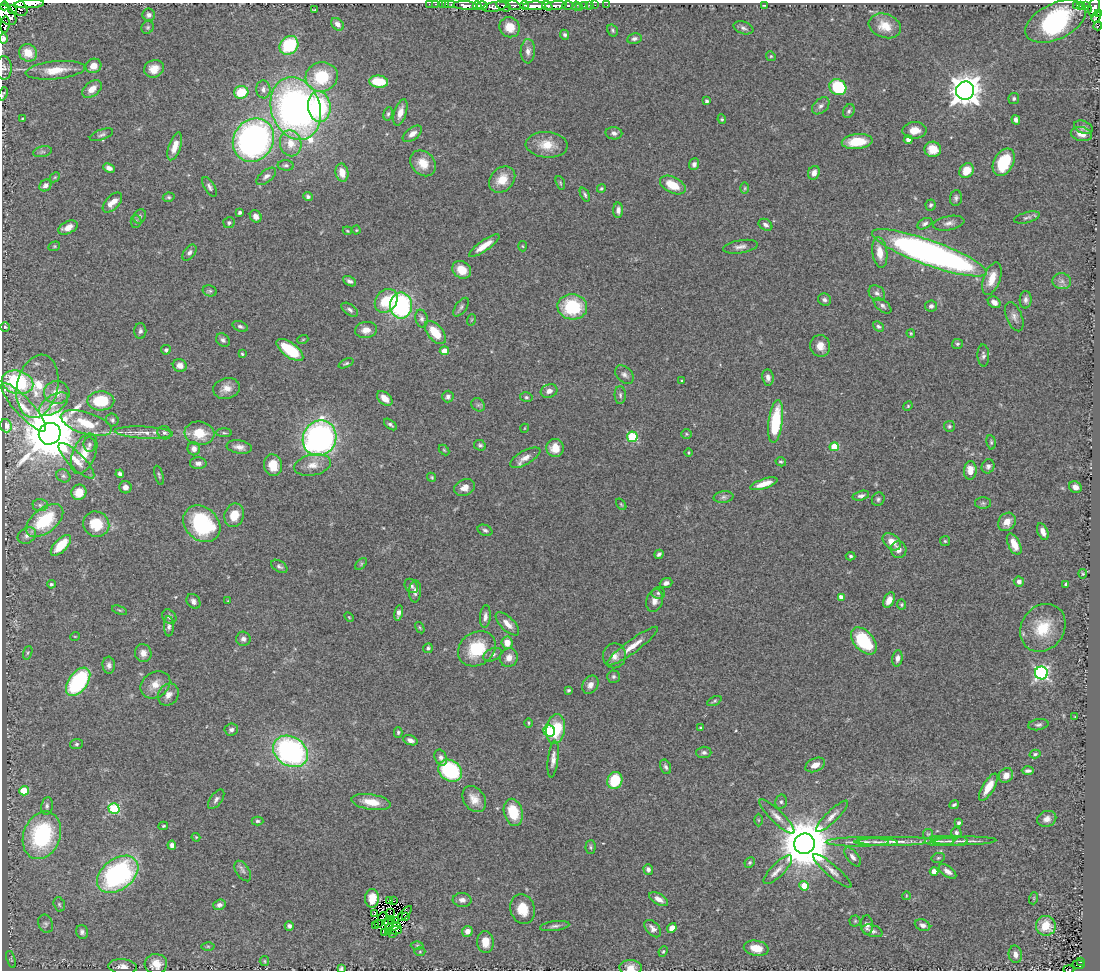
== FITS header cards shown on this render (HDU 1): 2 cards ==
NAXIS1  =                 1098
NAXIS2  =                  968

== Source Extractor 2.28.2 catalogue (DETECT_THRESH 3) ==
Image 1098 x 968 px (HDU 1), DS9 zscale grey, 1 PNG px = 1 image px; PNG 1102 x 972 px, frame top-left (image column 1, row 968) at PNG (2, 3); each listed source drawn as its Kron ellipse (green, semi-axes under 4 px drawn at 4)
Background 0.69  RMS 0.041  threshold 0.123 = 3 sigma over >= 5 px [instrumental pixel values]
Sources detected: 421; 9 with non-positive FLUX_AUTO (blend fragments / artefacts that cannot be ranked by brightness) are neither listed nor drawn; the other 412 listed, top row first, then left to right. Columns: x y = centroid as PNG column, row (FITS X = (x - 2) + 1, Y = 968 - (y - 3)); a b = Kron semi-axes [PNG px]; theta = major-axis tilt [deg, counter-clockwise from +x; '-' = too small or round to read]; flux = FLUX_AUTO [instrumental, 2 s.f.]
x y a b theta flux
29 4 15 3 3 860
429 4 2 2 - 4.1
436 4 3 2 - 8.6
442 4 2 2 - 6.4
446 4 2 2 - 5.8
451 4 3 3 - 34
16 5 13 7 -42 490
465 5 12 4 -3 580
477 5 4 3 - 280
514 5 8 4 -13 230
524 5 4 3 - 73
568 5 6 3 2 140
585 5 3 3 - 32
589 5 3 3 - 5.3
595 5 2 2 - 5.1
607 5 2 2 - 2.6
764 5 4 2 - 2
1080 5 3 3 - 76
4 6 4 2 - 65
482 6 5 3 - 370
503 6 7 5 -29 220
535 6 11 4 2 1100
547 6 5 3 - 130
556 6 11 4 7 560
576 6 4 3 - 20
1076 6 4 2 - 33
1086 6 4 3 - 63
494 7 12 5 10 290
580 7 3 2 - 8.3
1094 7 9 5 76 280
12 9 4 4 - 54
1088 9 3 2 - 31
314 10 3 3 - 2.1
1099 13 2 2 - 2.8
6 15 12 7 -46 520
149 15 6 6 - 9.3
1096 17 6 4 62 43
1056 21 32 17 26 460
337 24 7 5 -41 12
5 25 8 4 84 240
885 26 16 12 -19 44
1098 26 4 2 - 12
148 27 7 6 - 5.2
510 27 10 10 - 40
743 28 10 6 -18 8.9
613 30 6 5 - 4.7
565 35 5 4 - 6.2
4 39 5 4 - 8.3
634 39 7 5 9 7.7
289 45 10 8 43 160
528 51 12 7 88 16
28 53 9 8 - 52
771 56 5 4 - 3.3
93 66 8 7 - 25
4 68 12 8 -89 10
154 69 10 8 22 30
55 70 30 9 6 55
322 77 16 14 14 140
379 82 9 6 -6 80
838 87 9 7 -35 150
92 89 11 7 38 28
263 89 9 7 -83 13
965 91 9 9 - 4300
241 92 7 6 - 78
3 94 7 2 70 3.2
1014 99 5 5 - 5.8
707 101 3 3 - 6.7
319 106 15 11 -83 240
821 106 10 7 43 11
296 108 32 24 -71 1400
849 111 7 5 62 6.3
400 112 13 6 73 24
388 114 7 4 79 5.3
22 118 3 2 - 2.4
722 119 5 4 - 3.7
1016 120 5 4 - 10
1083 127 10 6 -21 10
914 130 12 8 3 28
614 133 8 6 -3 9.9
412 134 11 6 37 18
1081 134 11 7 -12 23
101 135 12 5 20 8.4
253 140 22 20 56 1100
908 140 4 4 - 12
857 142 15 7 5 76
291 143 13 10 -78 43
547 145 21 12 -4 52
175 146 14 6 71 30
933 149 8 7 - 46
42 152 9 5 12 7.2
1004 162 14 9 60 130
423 163 14 11 -47 44
694 164 6 5 - 9
286 165 8 5 -2 6.6
109 168 6 4 -24 15
966 171 8 6 54 48
342 173 9 6 -79 34
814 173 7 5 68 16
266 176 12 6 38 11
55 177 6 4 45 3.9
502 179 15 11 44 45
560 183 7 4 -71 4.1
45 185 6 5 - 9.5
673 185 14 8 -27 65
209 187 11 5 -59 9.1
601 188 4 3 - 3.8
745 188 5 3 - 3.2
585 195 8 3 -65 5.6
308 196 5 4 - 5.9
169 197 6 4 11 4.6
956 198 8 6 85 7.3
112 203 12 6 47 25
931 205 6 5 - 5.8
618 210 8 5 89 12
240 212 4 3 - 5.5
140 216 7 6 - 7
256 216 6 5 - 17
1027 218 13 5 15 8.8
136 221 6 5 - 5.4
229 223 6 5 - 6
949 223 16 7 11 16
925 224 8 5 29 7.8
765 225 7 5 -33 8.6
68 228 10 6 25 23
356 230 4 4 - 2.9
347 231 5 3 - 2.9
54 246 6 4 21 3.5
484 246 18 5 35 37
522 246 5 3 - 2.6
740 247 17 6 9 15
189 253 9 5 51 9
880 253 15 7 -82 37
929 253 60 12 -20 1400
462 270 10 8 -37 44
992 279 17 8 70 44
350 281 7 4 -27 9.1
1062 281 9 8 - 14
210 291 7 5 -13 5.4
877 293 9 7 -39 11
824 300 7 6 - 8.3
1026 300 9 6 87 11
386 301 13 10 50 93
994 302 7 5 -35 18
401 305 13 11 -90 430
882 306 10 5 -39 9.3
931 306 6 5 - 8.2
461 307 11 5 54 8
572 307 15 12 -3 170
350 310 9 5 -34 8.5
1014 317 15 8 -67 16
422 319 9 6 -78 8.9
471 320 6 3 70 2.8
240 326 8 5 -21 6.5
878 326 6 4 -41 5.6
5 327 5 4 - 3.2
366 330 11 8 10 25
140 331 8 6 90 7.9
435 333 14 7 -50 68
911 333 4 3 - 3.1
303 339 5 3 - 2.6
223 340 7 6 - 7.7
957 344 5 5 - 4.6
820 346 11 10 - 28
166 350 5 4 - 5.4
290 350 16 7 -37 140
444 351 4 4 - 28
242 354 4 3 - 3.4
983 355 11 6 -87 9.4
346 363 8 3 25 4.3
180 365 7 6 - 18
624 375 11 7 -43 11
768 377 8 5 -83 13
682 381 3 2 - 2.5
17 382 16 11 -14 220
37 386 32 20 77 100
226 388 13 10 14 27
549 391 8 6 19 15
57 392 13 11 -1 30
620 395 9 5 -89 7
448 397 6 5 - 9.2
526 397 6 5 - 5
385 398 9 6 -43 28
101 401 13 9 1 130
53 404 17 8 34 29
478 405 7 6 - 6.4
908 406 5 4 - 3.1
24 407 32 8 -48 51
112 420 6 6 - 6.2
776 421 21 7 83 160
86 423 26 10 -17 86
390 424 7 4 -39 5.9
6 426 7 5 -70 23
949 426 5 5 - 5.2
525 428 4 3 - 2
144 433 29 6 -3 30
164 433 7 6 - 8
199 433 15 11 -7 67
224 433 8 4 -2 5.2
50 434 11 10 - 21000
686 434 5 5 - 3.8
632 437 5 5 - 200
319 438 18 16 60 980
991 442 7 4 -81 4.9
89 444 7 6 - 6.8
480 445 6 5 - 6
239 447 13 6 -9 17
834 447 5 4 - 85
555 448 9 8 - 38
194 449 6 6 - 17
444 450 6 4 -45 3.5
688 452 4 2 - 2.4
84 454 21 11 68 43
525 458 17 7 29 21
76 461 24 7 -45 34
781 462 5 4 - 4.8
198 463 8 6 0 11
273 465 11 9 -80 50
313 465 19 10 11 33
988 466 7 6 - 9.3
970 470 9 6 87 34
120 474 4 4 - 7.6
159 475 10 3 -74 4.6
63 476 7 6 - 7.1
432 477 5 4 - 3.4
764 484 14 5 18 34
125 487 6 6 - 15
1075 487 7 5 -30 19
465 488 11 8 24 23
79 492 8 7 - 44
861 496 8 4 15 8.9
723 497 10 6 8 8.5
878 499 7 6 - 6.1
983 503 8 5 -1 5.8
621 504 6 3 -54 3.1
40 505 7 6 - 6.7
234 515 12 9 69 45
45 520 22 12 38 140
1007 522 10 8 52 27
96 524 13 12 - 78
202 524 20 16 -44 260
485 530 8 5 -25 7
1043 532 9 5 -68 18
27 536 10 7 32 12
945 541 5 5 - 3.9
892 542 10 7 -41 32
1014 544 11 6 -64 40
61 545 13 6 46 72
899 550 8 8 - 15
659 554 5 3 - 6.5
851 556 5 4 - 4.6
361 564 7 4 46 4.4
279 566 9 5 -32 7.2
1083 574 5 4 - 3.6
1019 581 5 5 - 9.8
666 583 6 5 - 12
51 584 4 4 - 6.8
1066 584 3 3 - 4.2
411 586 8 6 -51 7.9
415 591 11 6 87 13
658 593 6 5 - 6.5
841 597 4 4 - 18
889 600 8 5 64 23
193 601 8 6 -54 9.5
228 601 3 3 - 2
655 601 11 8 72 19
901 605 5 4 - 4.2
119 610 8 4 -21 3.8
399 613 7 4 78 12
485 616 11 5 85 12
169 617 8 6 -49 9.3
349 617 6 3 -45 2.7
507 624 15 6 -44 24
169 626 10 5 -87 8.7
420 628 6 3 -59 3.2
1043 628 25 21 53 110
75 636 5 3 - 2.2
243 639 7 7 - 12
864 641 16 9 -49 160
507 643 6 5 - 33
632 646 31 6 37 40
428 648 5 4 - 5.7
477 649 20 16 35 120
28 653 7 4 70 4.6
143 653 9 8 - 21
493 655 10 6 25 9
614 656 12 11 - 24
509 658 10 8 60 21
897 658 8 5 82 11
109 665 8 6 -86 11
1041 673 6 6 - 630
614 677 6 6 - 7.2
78 682 16 9 53 290
155 685 16 12 34 36
590 685 10 7 56 16
568 690 3 3 - 4.2
168 695 11 9 57 21
714 701 8 4 26 4.5
1075 717 3 2 - 1.6
529 723 5 3 - 3.1
1038 725 10 5 9 7.7
701 728 4 3 - 7.3
556 729 15 9 82 98
231 730 7 6 - 9.1
549 731 6 5 - 250
398 732 5 4 - 4.1
410 740 7 5 -18 11
77 744 6 5 - 5.6
290 751 18 14 -33 640
704 752 7 6 - 8.3
1035 754 5 3 - 4.3
441 758 8 6 -64 13
553 759 18 5 83 16
815 765 10 6 25 24
666 767 7 5 -67 7.6
450 771 13 10 -34 240
1028 771 6 3 1 7.4
1006 775 8 6 57 20
615 780 9 7 70 96
988 787 15 6 59 42
24 791 5 4 - 78
216 799 11 6 54 9.9
474 799 14 10 -54 30
371 802 20 7 -9 46
781 802 7 5 76 6.6
954 805 5 3 - 5.3
47 806 8 5 78 7.3
114 809 6 5 - 230
513 812 14 9 -75 86
777 816 23 6 -44 23
832 816 21 6 44 20
1047 819 10 7 22 16
758 820 6 4 -89 3.3
257 821 6 4 -1 5.1
959 823 4 3 - 6.5
163 826 5 3 - 3.5
956 833 6 5 - 6.9
928 834 5 5 - 3.3
42 835 24 18 70 300
196 837 4 3 - 2.7
895 841 40 4 1 35
940 841 15 5 1 12
950 841 18 5 1 18
965 841 32 4 1 18
857 842 31 4 0 26
877 842 20 4 -3 14
804 844 10 10 - 17000
172 845 4 4 - 11
590 847 7 5 88 4.8
853 857 11 6 -52 12
938 858 6 5 - 4.1
750 862 5 5 - 4.9
648 869 5 4 - 9.7
778 870 19 6 45 23
243 871 11 6 -56 10
832 871 25 6 -41 21
934 871 4 4 - 26
948 871 10 5 -35 15
118 874 23 15 37 580
804 886 5 4 - 55
906 896 4 3 - 1.9
372 898 9 7 87 34
1034 898 6 4 72 3
659 899 10 5 -30 18
462 900 9 7 -5 13
389 901 3 2 - 3
394 901 3 2 - 6.2
59 904 7 5 -74 5.8
219 905 6 5 - 9.4
523 909 15 12 -73 54
390 912 3 2 - 2.4
374 913 4 2 - 4.4
405 913 9 3 46 0.43
382 916 5 2 - 4.5
406 917 3 2 - 2
396 921 2 2 - 4.2
855 921 5 5 - 3.8
391 922 4 2 - 0.82
379 923 2 2 - 3.8
388 923 5 3 - 3.9
46 924 9 7 -68 9.1
867 925 9 6 -87 13
923 925 8 5 -19 12
289 926 5 4 - 7.5
376 926 4 2 - 5.8
393 926 8 4 12 3.6
555 926 15 5 7 10
1046 926 10 10 - 58
672 928 5 4 - 23
653 929 10 6 -47 14
396 930 6 2 12 0.55
388 931 3 2 - 3.9
467 931 5 5 - 17
872 931 10 6 -18 12
82 932 7 6 - 8.5
384 933 3 2 - 3.8
392 933 2 2 - 2.4
485 942 11 8 -88 36
417 945 6 4 1 4.3
208 946 6 4 -1 4
756 948 12 7 -11 41
663 951 5 4 - 4.3
420 952 5 3 - 3
1015 954 9 6 -80 17
11 959 9 3 -72 4.1
264 961 5 4 - 3.4
1080 962 3 2 - 16
156 964 11 10 - 37
1078 964 7 4 -1 7.3
123 967 14 7 -5 21
341 968 4 4 - 5.5
631 968 11 7 -4 26
1069 969 5 2 - 22
At the frame edge (FLAGS 8, measured only in part): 19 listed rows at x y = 29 4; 429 4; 436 4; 442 4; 446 4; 451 4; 16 5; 465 5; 1099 13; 6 15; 5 25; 1098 26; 4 39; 4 68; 55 70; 3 94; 341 968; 631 968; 1069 969
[9 non-positive-flux detections neither listed nor drawn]